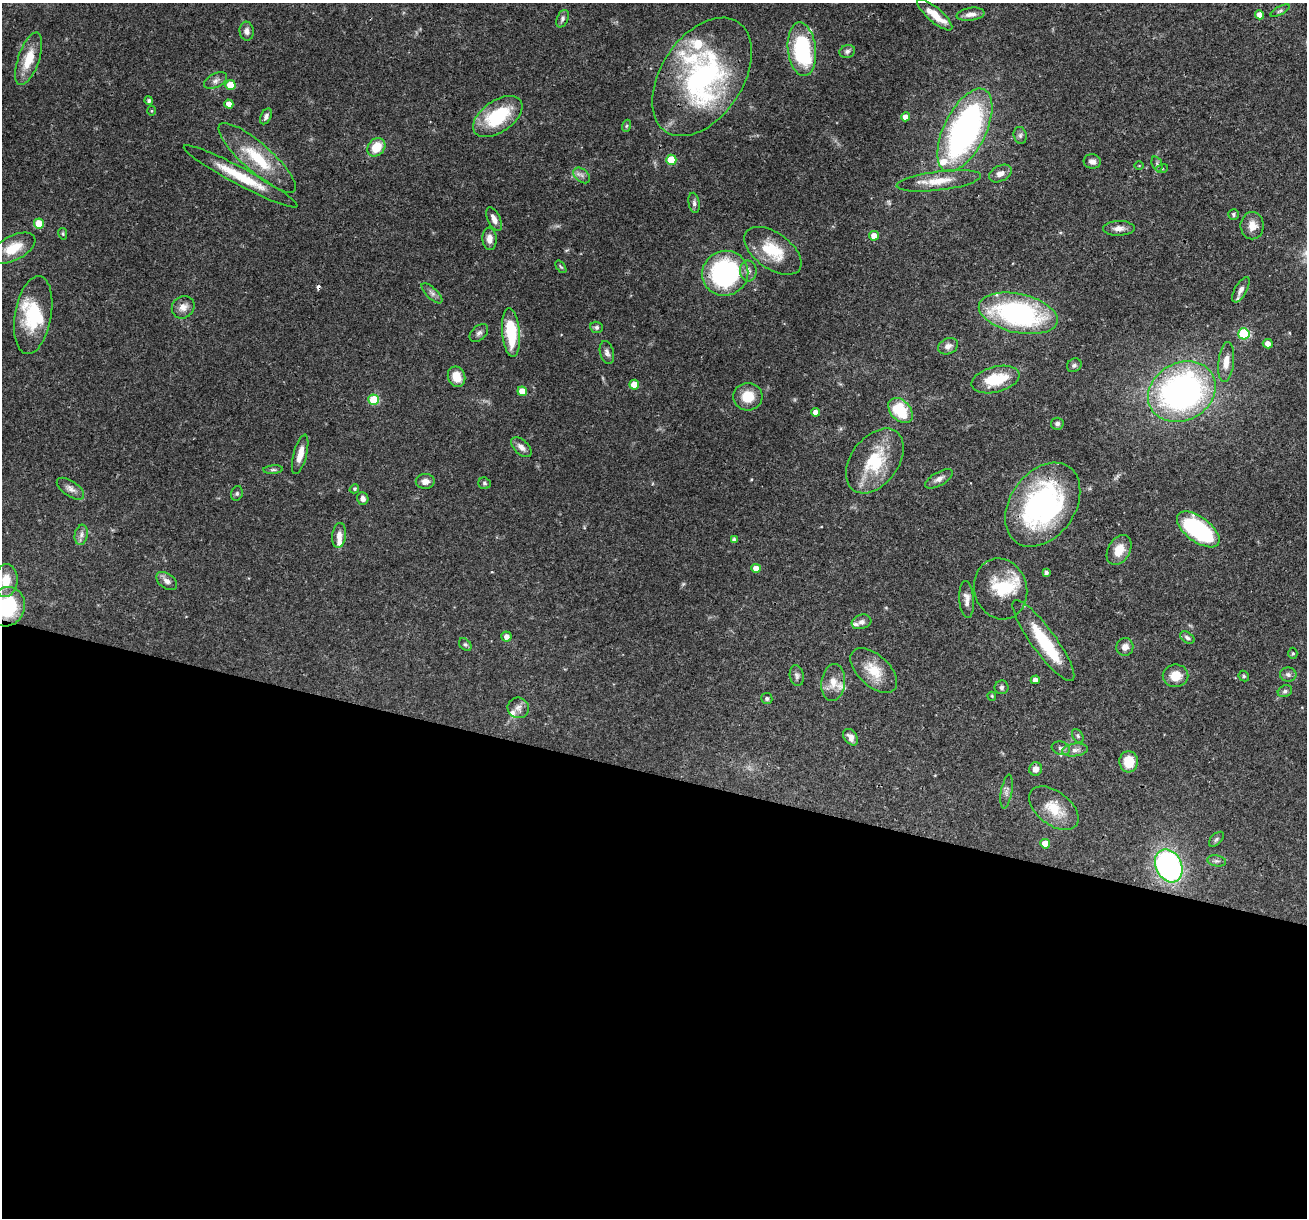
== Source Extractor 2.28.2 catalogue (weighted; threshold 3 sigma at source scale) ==
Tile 14 of 4 x 4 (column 2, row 4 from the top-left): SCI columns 1306-2610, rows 250-1465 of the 5220 x 5236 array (HDU 1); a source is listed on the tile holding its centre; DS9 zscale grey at full resolution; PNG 1309 x 1220 px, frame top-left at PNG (2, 3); each listed source drawn as its Kron ellipse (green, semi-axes under 4 px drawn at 4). Shown black and unused: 37% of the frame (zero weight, under 3 of 4 exposures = <1% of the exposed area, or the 3 px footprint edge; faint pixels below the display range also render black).
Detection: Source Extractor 2.28.2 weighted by HDU 2 'WHT'; one run over the whole footprint, this tile lists its part. Background 0.0571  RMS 0.0033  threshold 0.0146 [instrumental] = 3 sigma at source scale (4.5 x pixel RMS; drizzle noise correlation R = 1.50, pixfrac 1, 0.05/0.05 arcsec/px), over >= 5 px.
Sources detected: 142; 1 too faint to see at this stretch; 3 inside a brighter object's white glare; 1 cosmic-ray / hot-pixel residue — neither listed nor drawn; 12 inside a brighter listed object's ellipse — not listed separately; the other 125 listed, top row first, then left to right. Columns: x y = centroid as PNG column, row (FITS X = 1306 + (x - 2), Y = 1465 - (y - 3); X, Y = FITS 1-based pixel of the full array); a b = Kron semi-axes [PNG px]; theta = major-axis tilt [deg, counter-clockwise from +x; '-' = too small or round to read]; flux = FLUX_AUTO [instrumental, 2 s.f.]
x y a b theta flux
1280 11 10 4 27 0.72
971 14 14 6 8 2.1
935 15 22 7 -40 5
1260 15 5 4 - 2.4
562 19 9 5 65 0.9
247 31 9 7 -84 1.4
802 49 27 14 -83 34
847 51 8 6 19 0.93
29 59 28 10 71 7.6
702 77 65 41 57 64
215 81 12 7 28 1.5
230 85 5 5 - 7.2
149 100 4 4 - 0.73
229 104 4 4 - 2.5
152 111 5 3 - 0.36
266 116 8 5 63 1
498 117 28 16 34 19
905 117 4 4 - 2
626 126 6 4 70 0.43
965 130 45 21 63 97
1020 135 8 6 -78 0.94
376 147 10 8 48 6.6
257 158 50 14 -41 15
671 160 5 5 - 11
1092 161 8 7 - 1.5
1157 164 8 5 -66 0.69
1139 166 5 3 - 0.26
1162 169 6 4 19 0.38
1000 174 12 7 27 2
582 175 9 6 -41 1.2
241 176 64 8 -28 11
939 181 42 9 7 6.8
694 203 10 5 -80 0.93
1233 214 5 5 - 0.6
494 219 13 6 -65 2.2
39 224 5 5 - 7
1252 226 13 11 90 3.1
1119 228 16 7 1 2.1
63 234 6 4 -79 0.42
874 236 5 5 - 2.7
489 239 11 7 -87 2.5
13 248 24 12 27 7.1
773 251 33 18 -35 11
561 267 7 3 -54 0.42
748 271 10 8 -85 1.6
725 273 23 22 - 49
1241 290 14 6 61 1.6
432 293 13 5 -44 1.2
183 307 12 10 41 2.4
1018 313 40 19 -12 60
33 315 39 18 80 16
597 327 6 5 - 0.72
479 333 11 7 41 1.1
511 333 24 9 -85 15
1244 334 6 5 - 23
1268 344 5 4 - 2.1
948 346 10 7 25 1.9
607 352 12 7 -75 1.3
1226 362 20 8 84 3.7
1074 365 8 6 36 0.77
456 377 10 8 -68 4.5
996 379 24 12 15 12
634 385 5 5 - 4.6
522 391 5 4 - 3.9
1182 392 35 28 29 110
748 397 14 13 - 6.6
374 400 5 5 - 14
900 410 14 10 -46 13
816 412 4 4 - 2
1057 424 6 6 - 0.83
521 447 12 7 -43 1.7
300 454 20 6 75 3.6
875 461 36 23 53 17
273 470 10 4 4 0.59
939 479 15 6 30 1.7
425 481 9 7 2 1.9
484 483 6 5 - 0.62
70 489 16 7 -34 1.8
354 489 5 4 - 0.51
237 493 7 5 75 0.62
363 498 6 5 - 1.4
1043 505 46 32 55 65
1198 529 25 12 -36 37
81 535 10 6 80 1.4
339 535 13 7 81 2.2
734 540 4 4 - 1
1119 550 16 11 61 4.8
756 568 4 4 - 3.2
1046 572 4 3 - 0.88
6 581 16 11 84 5.8
167 581 12 7 -35 1.7
1001 589 31 26 -74 12
967 599 18 7 -85 2.3
7 607 20 18 67 25
861 622 10 7 16 1.3
506 637 5 5 - 1.8
1187 637 8 5 -34 0.8
1043 640 49 12 -54 17
465 645 7 5 -46 0.61
1125 647 9 8 - 2.2
1293 653 6 4 90 0.44
874 671 28 15 -43 7.5
1288 675 8 7 - 1.2
797 676 10 7 -79 1.1
1175 676 13 11 8 4.8
1244 676 6 5 - 0.49
1035 680 4 4 - 1.9
833 682 18 12 83 3.6
1001 687 7 7 - 0.76
1285 691 7 5 26 0.78
992 696 4 3 - 0.35
767 698 6 5 - 0.61
518 708 10 10 - 1.9
1078 736 7 5 -59 0.63
851 737 9 6 -53 2.1
1061 748 9 6 -17 1.1
1075 750 13 6 8 1.6
1129 762 10 9 - 5.9
1036 769 7 6 - 2
1006 792 17 5 80 1.4
1054 808 28 16 -38 8.5
1216 839 9 5 46 0.68
1045 844 5 4 - 4
1217 861 9 5 -9 0.92
1169 866 17 13 -64 78
Isophote crosses this tile's border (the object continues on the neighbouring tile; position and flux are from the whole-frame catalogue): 1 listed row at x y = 7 607